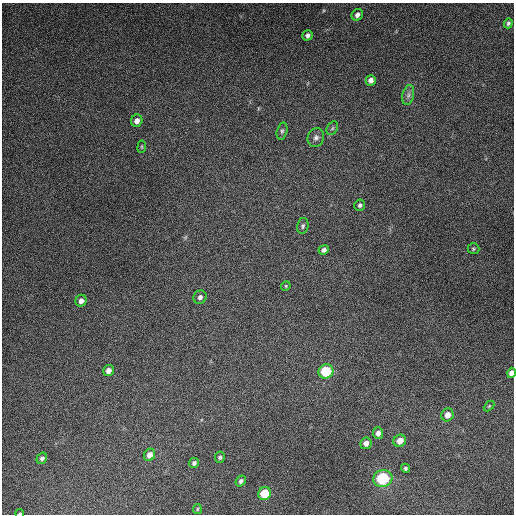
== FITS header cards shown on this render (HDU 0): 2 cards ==
NAXIS1  =                  512
NAXIS2  =                  512

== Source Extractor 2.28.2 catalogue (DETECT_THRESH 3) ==
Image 512 x 512 px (HDU 0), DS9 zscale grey, 1 PNG px = 1 image px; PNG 516 x 516 px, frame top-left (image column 1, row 512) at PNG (2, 3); each listed source drawn as its Kron ellipse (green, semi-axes under 4 px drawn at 4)
Background 5280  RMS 320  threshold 967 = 3 sigma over >= 5 px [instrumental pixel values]
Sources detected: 35; all 35 listed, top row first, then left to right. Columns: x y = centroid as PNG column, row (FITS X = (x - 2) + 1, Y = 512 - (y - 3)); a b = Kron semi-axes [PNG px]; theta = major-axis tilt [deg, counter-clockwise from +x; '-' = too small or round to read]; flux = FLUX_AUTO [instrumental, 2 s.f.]
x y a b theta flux
357 15 6 5 - 8.1e+04
508 23 5 4 - 4.1e+04
308 35 5 5 - 6.7e+04
371 80 5 5 - 1.0e+05
408 95 10 5 77 7.9e+04
137 121 6 5 - 1.2e+05
332 128 7 5 59 4.4e+04
282 131 8 5 75 4.7e+04
316 138 9 8 - 8.9e+04
142 147 6 3 82 2.2e+04
360 205 6 5 - 5.0e+04
303 226 8 5 77 4.8e+04
473 249 6 5 - 3.1e+04
324 250 5 4 - 6.3e+04
286 286 5 4 - 2.4e+04
200 297 7 6 - 7.9e+04
81 301 6 5 - 9.9e+04
108 370 5 5 - 1.2e+05
326 371 7 7 - 9.4e+05
511 373 5 4 - 1.2e+05
489 406 6 3 45 2.5e+04
447 415 6 6 - 1.6e+05
378 433 6 5 - 1.0e+05
400 441 6 6 - 2.0e+05
366 443 6 5 - 1.1e+05
150 455 6 5 - 1.5e+05
220 457 5 5 - 4.6e+04
42 458 6 5 - 6.0e+04
194 463 5 5 - 5.7e+04
405 468 5 4 - 3.2e+04
383 479 9 8 - 1.4e+06
241 481 6 4 51 5.2e+04
265 493 6 6 - 6.0e+05
197 509 5 4 - 2.6e+04
20 514 4 2 - 2.0e+04
At the frame edge (FLAGS 8, measured only in part): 2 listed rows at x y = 511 373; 20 514